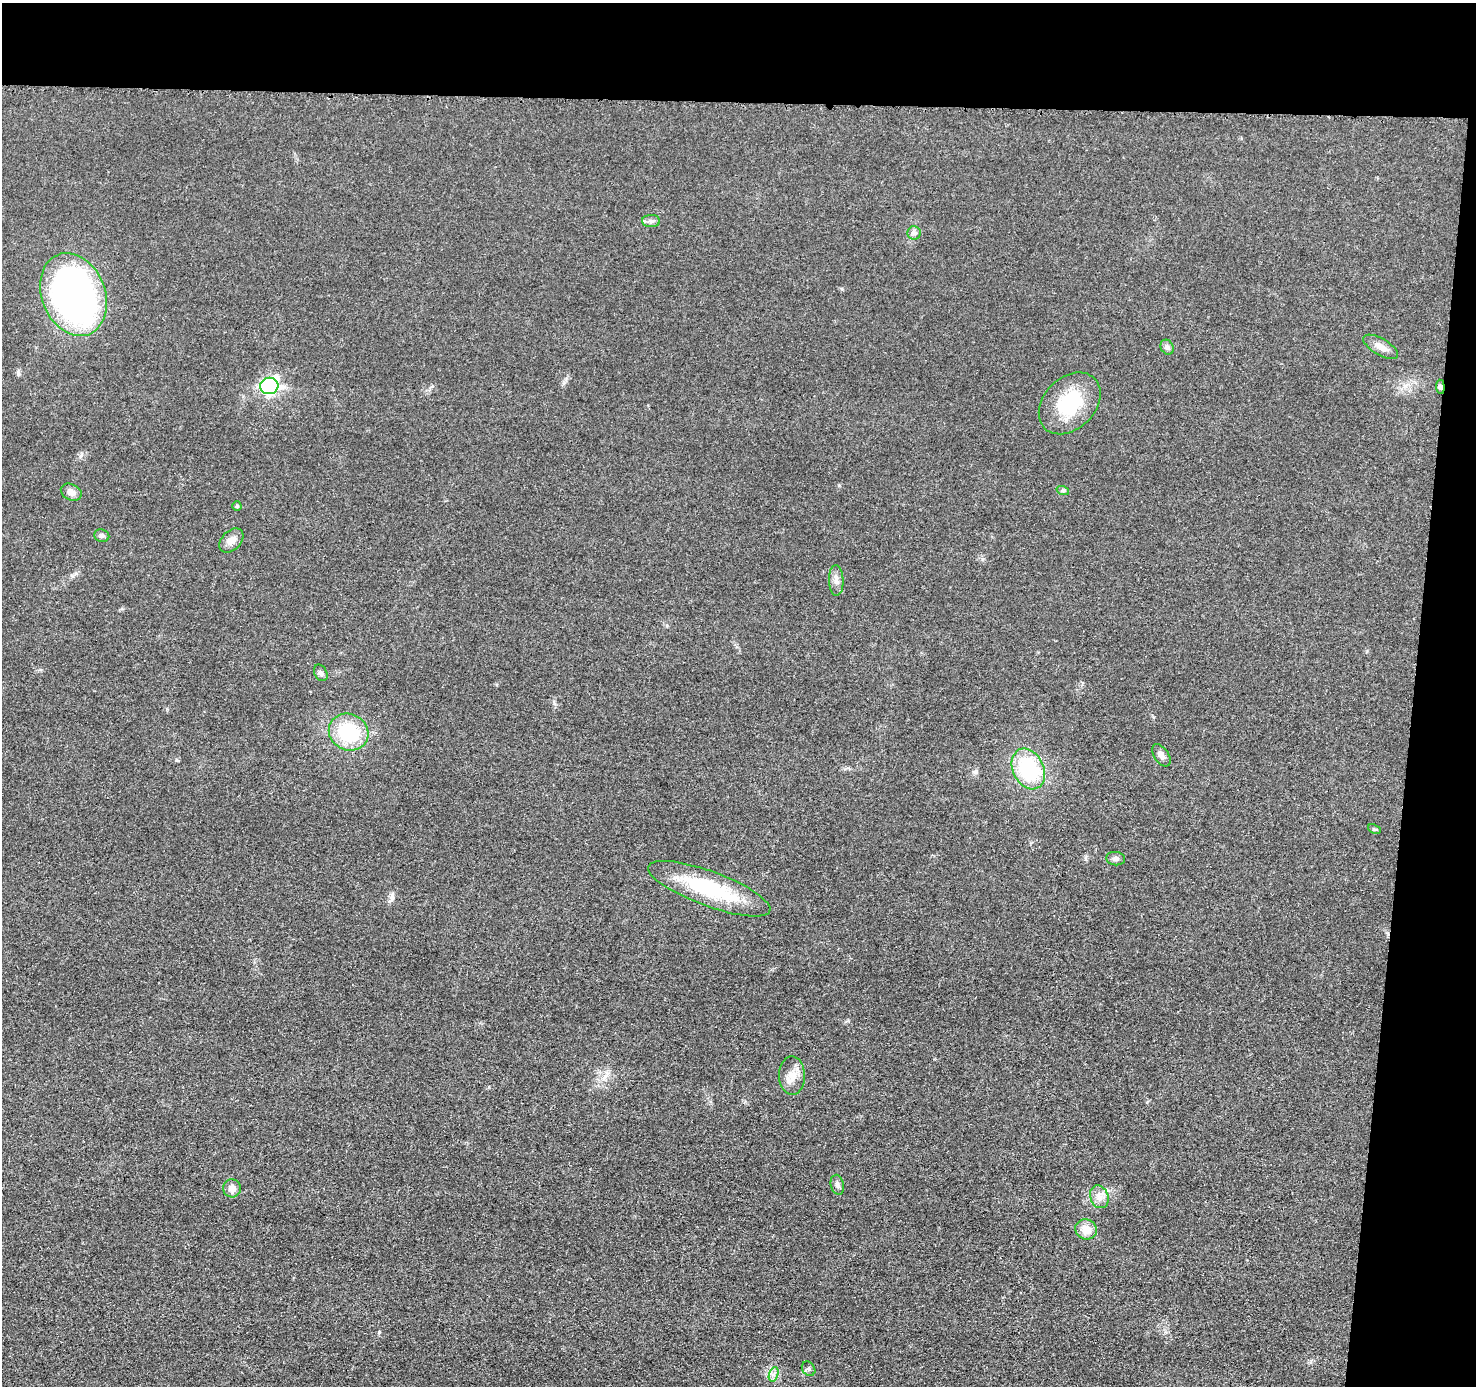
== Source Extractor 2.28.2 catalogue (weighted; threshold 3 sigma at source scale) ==
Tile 3 of 3 x 3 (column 3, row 1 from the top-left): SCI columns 2954-4427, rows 2972-4355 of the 4431 x 4457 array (HDU 1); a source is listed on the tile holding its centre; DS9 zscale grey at full resolution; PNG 1478 x 1388 px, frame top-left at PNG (2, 3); each listed source drawn as its Kron ellipse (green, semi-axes under 4 px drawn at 4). Shown black and unused: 11% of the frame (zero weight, under 3 of 5 exposures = <1% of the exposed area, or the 3 px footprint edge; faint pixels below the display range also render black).
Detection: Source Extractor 2.28.2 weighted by HDU 2 'WHT'; one run over the whole footprint, this tile lists its part. Background 0.0184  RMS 0.005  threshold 0.0224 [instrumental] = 3 sigma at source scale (4.5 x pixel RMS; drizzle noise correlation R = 1.50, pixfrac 1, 0.05/0.05 arcsec/px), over >= 5 px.
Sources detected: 28; all 28 listed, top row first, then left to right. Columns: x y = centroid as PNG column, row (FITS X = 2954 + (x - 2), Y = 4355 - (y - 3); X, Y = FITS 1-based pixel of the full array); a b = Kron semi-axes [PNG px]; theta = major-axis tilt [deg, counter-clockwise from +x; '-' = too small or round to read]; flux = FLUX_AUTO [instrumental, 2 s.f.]
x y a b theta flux
651 221 9 6 -1 1.6
914 233 6 6 - 1.4
73 295 43 31 -68 220
1167 347 8 6 -62 1.4
1381 347 19 8 -30 4.1
269 386 9 8 - 120
1440 387 7 4 -84 1.5
1070 403 35 26 45 28
1063 491 6 4 -18 0.82
71 492 11 8 -26 3.2
237 506 4 4 - 0.6
102 536 7 6 - 1.3
231 540 14 9 45 4.1
836 580 15 7 -88 2.8
321 673 9 6 -62 1.4
349 732 20 18 -27 31
1161 755 12 7 -56 2.4
1028 769 21 15 -64 40
1374 829 7 4 -25 0.67
1116 859 9 6 -7 1.8
709 889 65 17 -20 41
792 1075 19 13 -89 5.7
837 1185 10 6 -77 1.6
232 1188 9 9 - 3.4
1099 1197 11 9 -72 3.6
1086 1229 11 10 - 6.3
809 1369 8 6 -52 1.1
774 1374 7 4 71 1.5
Overlapping masked pixels (flux is a lower limit): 1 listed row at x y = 1440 387
Unlisted compact peaks at least as high as the median listed source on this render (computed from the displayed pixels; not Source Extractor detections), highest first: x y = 379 1332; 80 456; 392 898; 842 289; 176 760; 982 559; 839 485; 18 374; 554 703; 975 772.